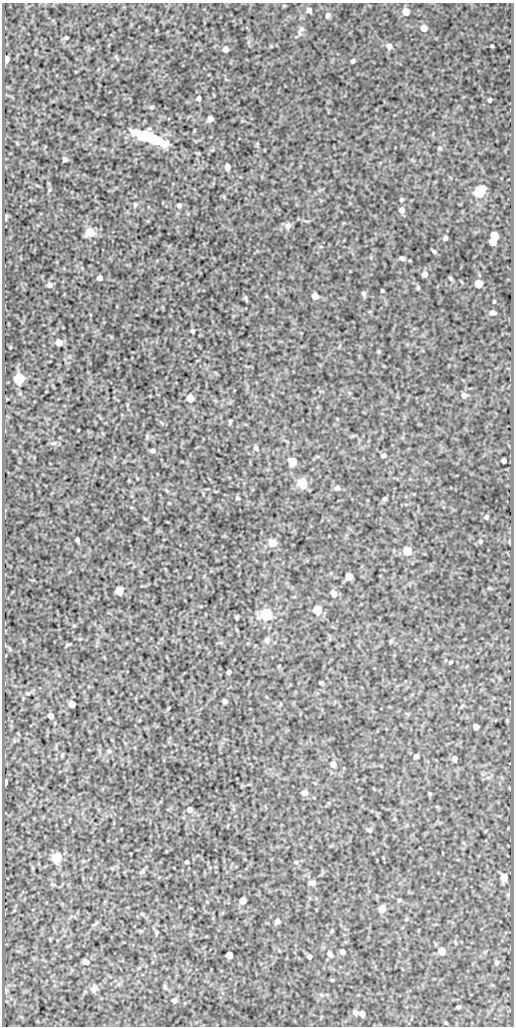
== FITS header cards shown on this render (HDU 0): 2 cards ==
NAXIS1  =                  512
NAXIS2  =                 1024

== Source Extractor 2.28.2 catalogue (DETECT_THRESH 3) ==
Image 512 x 1024 px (HDU 0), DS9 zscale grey, 1 PNG px = 1 image px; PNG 516 x 1028 px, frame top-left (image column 1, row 1024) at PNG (2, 3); no overlay
Background 97.9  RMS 0.54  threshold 1.63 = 3 sigma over >= 5 px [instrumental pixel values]
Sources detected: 125; all 125 listed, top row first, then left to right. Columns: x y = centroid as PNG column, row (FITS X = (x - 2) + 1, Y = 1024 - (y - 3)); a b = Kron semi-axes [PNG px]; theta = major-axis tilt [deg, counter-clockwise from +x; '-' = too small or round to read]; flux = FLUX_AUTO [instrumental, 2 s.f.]
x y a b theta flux
309 10 6 6 - 180
406 12 5 5 - 630
328 15 6 5 - 130
424 28 5 5 - 550
301 29 9 6 32 100
299 33 9 6 -67 120
67 37 3 3 - 53
389 46 6 6 - 220
492 46 3 3 - 43
225 49 5 5 - 210
6 60 5 4 - 380
353 61 4 4 - 99
199 98 5 5 - 120
490 100 4 3 - 79
152 107 5 4 - 57
210 119 5 5 - 200
150 137 32 8 -21 2000
439 148 5 5 - 48
65 159 4 4 - 110
227 167 5 5 - 330
479 192 7 6 - 4300
401 199 4 4 - 55
135 205 6 5 - 65
179 205 5 5 - 120
402 210 6 5 - 190
6 217 9 2 90 36
288 226 7 7 - 180
90 232 5 5 - 1300
494 236 6 5 - 1300
445 238 4 4 - 99
492 242 5 5 - 630
434 251 5 3 - 67
402 258 5 4 - 96
425 274 5 5 - 230
100 278 5 4 - 230
450 278 4 3 - 58
479 284 5 5 - 1000
49 285 5 5 - 150
418 287 5 4 - 66
382 291 3 3 - 50
364 293 6 5 - 99
315 296 5 5 - 470
245 298 6 2 -68 56
494 301 3 3 - 42
493 313 6 4 -1 93
192 331 4 4 - 83
59 342 5 5 - 480
379 351 4 4 - 54
19 379 6 5 - 4500
464 395 6 5 - 210
190 398 5 5 - 780
230 421 4 3 - 51
162 423 6 3 -70 37
147 436 6 4 -83 55
54 443 8 4 25 75
256 448 7 6 - 110
152 451 5 5 - 110
383 455 5 5 - 80
504 461 5 4 - 200
293 462 5 5 - 1500
302 484 12 11 - 460
337 488 7 6 - 150
237 498 6 4 -41 50
384 499 5 4 - 74
486 517 5 5 - 76
145 519 6 3 -19 36
77 540 4 3 - 77
481 541 5 4 - 45
510 541 4 3 - 66
272 543 9 8 - 340
407 551 5 5 - 1600
348 576 5 5 - 550
119 591 5 5 - 1500
334 594 6 5 - 250
317 610 5 5 - 2500
266 614 6 6 - 6000
237 618 3 3 - 62
267 640 7 6 - 170
451 662 4 3 - 52
229 672 4 4 - 130
321 683 4 3 - 45
27 693 5 4 - 51
225 701 4 4 - 92
72 704 5 5 - 530
168 708 3 2 - 36
50 716 5 5 - 290
476 727 5 5 - 190
109 751 7 6 - 81
62 755 5 3 - 58
416 756 4 4 - 150
455 758 5 4 - 170
333 764 6 6 - 280
488 777 7 4 0 71
5 782 5 3 - 240
304 793 5 5 - 290
430 794 4 3 - 47
189 810 5 5 - 260
369 830 8 5 -30 84
57 858 6 5 - 3700
186 862 3 3 - 69
296 862 5 4 - 47
142 871 7 4 45 74
504 877 6 5 - 500
313 883 8 6 -13 110
243 900 5 5 - 570
399 900 5 5 - 48
382 909 6 5 - 450
277 921 5 5 - 160
332 931 5 4 - 38
156 932 5 4 - 44
442 951 5 5 - 740
342 952 5 4 - 170
330 954 8 6 -62 110
229 955 5 5 - 600
310 957 4 4 - 94
86 962 5 5 - 220
497 962 7 6 - 86
332 980 4 4 - 43
165 987 6 4 -75 74
94 989 9 7 62 180
174 1000 5 4 - 170
458 1007 4 4 - 78
355 1012 6 5 - 120
362 1014 5 5 - 280
446 1022 4 3 - 42